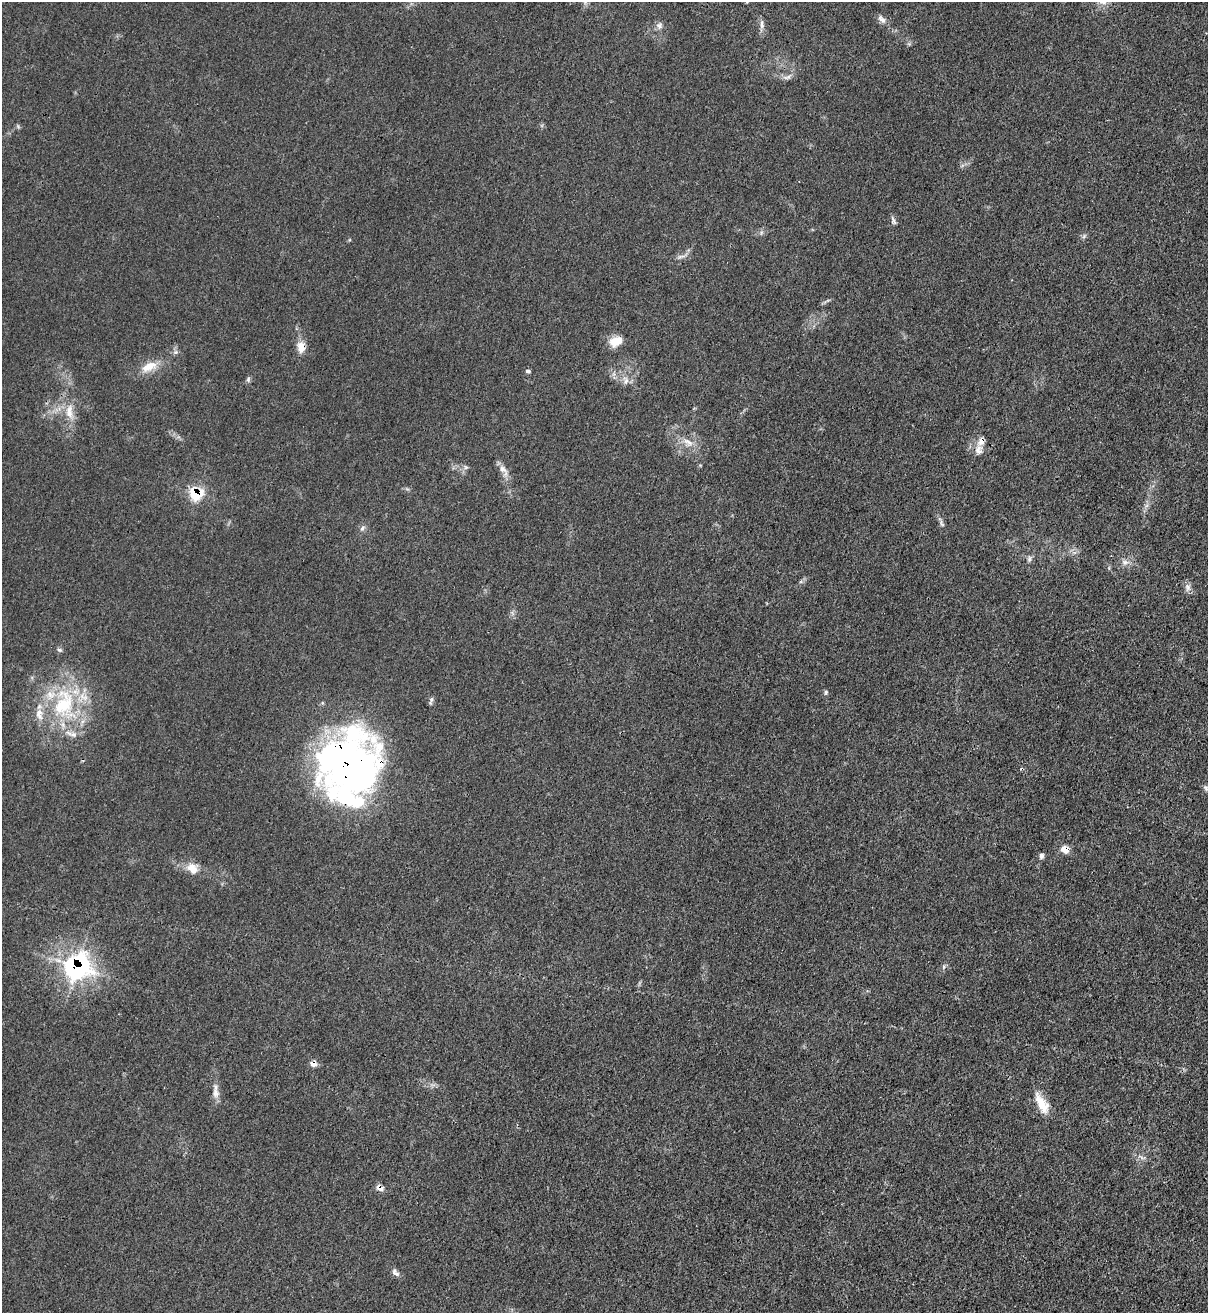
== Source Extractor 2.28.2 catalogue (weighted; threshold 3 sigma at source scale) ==
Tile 6 of 4 x 4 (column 2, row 2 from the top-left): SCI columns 1422-2627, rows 2654-3964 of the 5383 x 5306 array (HDU 1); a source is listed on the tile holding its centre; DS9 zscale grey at full resolution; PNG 1210 x 1315 px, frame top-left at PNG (2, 2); no overlay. Shown black and unused: <1% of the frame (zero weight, under 3 of 4 exposures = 7% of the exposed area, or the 3 px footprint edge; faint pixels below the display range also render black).
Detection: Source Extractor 2.28.2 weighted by HDU 2 'WHT'; one run over the whole footprint, this tile lists its part. Background 0.0271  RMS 0.0029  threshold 0.0132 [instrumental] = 3 sigma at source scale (4.5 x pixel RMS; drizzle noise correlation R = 1.50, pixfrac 1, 0.05/0.05 arcsec/px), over >= 5 px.
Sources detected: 46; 2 inside a brighter object's white glare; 1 cosmic-ray / hot-pixel residue — not listed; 2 inside a brighter listed object's ellipse — not listed separately; the other 41 listed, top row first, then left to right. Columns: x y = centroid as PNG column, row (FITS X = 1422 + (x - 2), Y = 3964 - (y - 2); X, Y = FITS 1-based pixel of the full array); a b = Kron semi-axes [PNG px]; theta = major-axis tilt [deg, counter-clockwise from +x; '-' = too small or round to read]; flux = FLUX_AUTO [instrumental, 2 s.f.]
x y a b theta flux
882 19 13 6 -41 1.5
762 24 15 4 88 1.3
659 25 10 8 -80 1.3
788 77 14 6 20 1.4
893 221 13 5 -70 0.83
1084 236 7 4 72 0.54
682 256 17 4 17 1.2
616 341 17 11 22 4
301 347 14 10 -82 3.3
149 367 21 11 22 5.1
528 371 6 4 -1 0.59
248 379 7 5 70 0.62
626 381 8 6 68 1.2
69 412 22 10 -89 4.6
688 442 18 10 -36 3.4
979 450 13 11 86 2.5
466 467 7 4 18 0.59
503 470 21 8 -57 2.4
196 494 9 9 - 14
1146 506 7 4 19 0.65
942 524 10 5 -68 0.8
362 528 8 5 51 0.84
1029 559 9 5 87 0.83
1125 562 11 8 -11 1.6
1188 587 12 8 -75 1.4
59 650 7 5 -20 0.6
826 692 7 5 89 0.53
431 701 11 4 78 0.72
64 704 50 34 87 32
351 766 64 57 40 170
1206 788 9 6 -55 0.73
1065 849 9 7 -43 2.8
1041 855 7 5 82 0.95
192 868 19 12 -42 3.7
77 967 14 13 - 74
944 967 6 4 88 0.5
313 1064 8 8 - 1.6
215 1093 16 9 -82 2.2
1042 1104 27 11 -61 5.7
380 1188 9 7 -25 1.7
395 1273 12 6 -41 1.3
Overlapping masked pixels (flux is a lower limit): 7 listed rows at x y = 301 347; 196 494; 351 766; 1065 849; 77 967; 313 1064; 380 1188
Isophote crosses this tile's border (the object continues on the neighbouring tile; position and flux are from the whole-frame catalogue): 1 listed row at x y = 1206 788